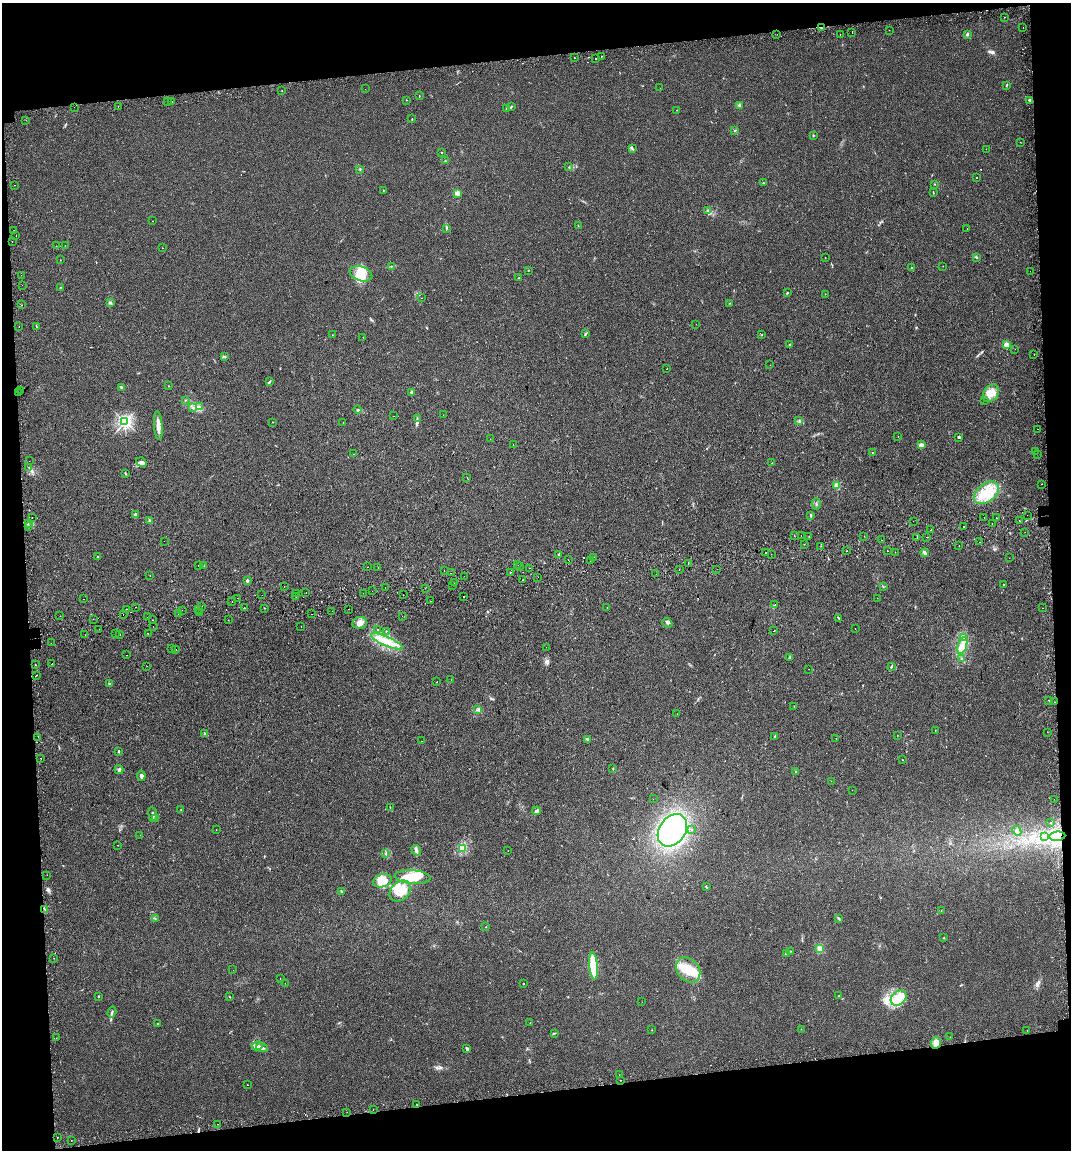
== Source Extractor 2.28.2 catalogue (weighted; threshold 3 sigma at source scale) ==
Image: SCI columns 55-4328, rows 45-4633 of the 4425 x 4678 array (HDU 1 of 3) = the unmasked area's bounding box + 8 px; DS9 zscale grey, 4 x 4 block average (1 PNG px = mean of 4 x 4 image px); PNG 1073 x 1152 px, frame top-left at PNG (2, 3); each listed source drawn as its Kron ellipse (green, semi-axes under 4 px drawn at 4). Shown black and unused: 14% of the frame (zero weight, under 2 of 3 exposures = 4% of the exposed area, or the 3 px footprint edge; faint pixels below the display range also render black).
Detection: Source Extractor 2.28.2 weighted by HDU 2 'WHT'. Background 0.0226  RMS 0.0048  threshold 0.0215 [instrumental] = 3 sigma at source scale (4.5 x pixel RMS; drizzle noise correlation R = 1.50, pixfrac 1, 0.0396/0.0396 arcsec/px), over >= 5 px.
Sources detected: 416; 3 inside a brighter object's white glare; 37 cosmic-ray / hot-pixel residue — neither listed nor drawn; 7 coinciding with a brighter row at this scale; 16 inside a brighter listed object's ellipse — not listed separately; the other 353 listed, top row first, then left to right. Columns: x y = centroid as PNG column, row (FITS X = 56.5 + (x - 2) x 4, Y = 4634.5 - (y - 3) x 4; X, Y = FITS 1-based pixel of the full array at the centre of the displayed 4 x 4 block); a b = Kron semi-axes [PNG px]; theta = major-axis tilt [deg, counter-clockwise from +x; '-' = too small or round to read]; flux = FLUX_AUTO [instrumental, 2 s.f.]
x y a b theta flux
1004 17 2 2 - 2.4
821 28 2 2 - 2.2
1023 28 2 2 - 3.3
889 30 2 2 - 0.46
852 33 2 2 - 1.6
777 34 2 2 - 0.72
840 34 2 2 - 0.71
967 34 3 2 - 3.3
601 56 2 2 - 1.9
574 58 2 2 - 3.3
596 58 2 2 - 1.6
1007 85 3 2 - 1.9
660 88 2 2 - 2.5
365 89 2 2 - 0.41
282 91 2 2 - 0.75
419 96 2 2 - 0.91
407 100 2 2 - 0.61
1030 100 4 3 - 5.1
167 101 2 2 - 0.58
172 102 2 2 - 4.7
739 105 3 2 - 2.9
118 106 2 2 - 0.86
74 107 2 2 - 1.5
511 107 2 2 - 1.7
506 108 2 2 - 1.3
676 110 2 2 - 0.75
412 119 2 2 - 1.5
26 120 2 2 - 0.64
735 131 2 2 - 1.7
813 135 2 2 - 1.8
1020 142 2 2 - 0.64
633 149 3 2 - 2
986 149 2 2 - 0.48
441 153 2 2 - 0.68
445 160 2 2 - 0.76
569 167 2 2 - 1.1
360 169 2 2 - 2.5
976 178 2 2 - 2.5
763 183 2 2 - 1.4
935 184 2 2 - 1
15 185 2 2 - 2.4
383 190 2 2 - 1.2
457 193 2 2 - 68
933 193 2 2 - 1.7
708 210 2 2 - 3.2
153 221 2 2 - 0.78
578 226 2 2 - 1.1
446 228 3 2 - 2.4
967 229 2 2 - 1.1
14 230 2 2 - 0.58
16 235 2 2 - 1.4
12 241 2 2 - 2
65 245 2 2 - 2.2
56 246 2 2 - 0.54
162 248 2 2 - 0.48
977 257 3 2 - 2.2
825 258 2 2 - 0.74
60 260 2 2 - 0.7
391 266 2 2 - 1.8
943 266 2 2 - 1.5
912 268 3 2 - 2.1
528 270 2 2 - 1
1030 271 2 2 - 0.37
361 274 12 7 -17 37
21 275 2 2 - 0.44
519 278 2 2 - 6.4
22 285 2 2 - 0.39
60 288 3 2 - 2.1
787 293 3 2 - 1.9
825 294 2 2 - 0.67
421 298 2 2 - 0.49
110 303 3 2 - 2.4
730 303 2 2 - 0.95
22 305 2 2 - 1.8
696 324 2 2 - 0.74
36 326 3 2 - 1.7
19 327 2 2 - 5.2
586 333 3 2 - 1.5
332 335 2 2 - 0.52
762 335 2 2 - 1.2
363 337 2 2 - 0.64
790 345 2 2 - 2.3
1006 345 2 2 - 82
1015 349 2 2 - 0.39
1034 354 2 2 - 3.7
225 357 3 2 - 2.1
770 365 2 2 - 0.51
667 369 2 2 - 4.2
269 382 2 2 - 1.7
169 386 2 2 - 0.65
121 387 3 2 - 3.1
21 391 2 2 - 0.92
19 392 2 2 - 0.73
411 392 2 2 - 17
991 393 10 7 52 26
185 400 2 2 - 1.3
985 401 2 2 - 0.74
193 407 2 2 - 0.94
199 407 2 2 - 1.3
357 410 4 2 - 1.8
443 415 2 2 - 1.1
393 416 2 2 - 0.52
417 419 2 2 - 1.8
799 421 3 2 - 2
125 422 2 2 - 740
272 422 2 2 - 0.61
343 423 2 2 - 1.2
158 425 14 3 -85 20
1037 429 2 2 - 4.1
898 436 2 2 - 0.51
959 437 2 2 - 4.1
490 439 2 2 - 0.58
513 445 2 2 - 3.5
921 445 3 3 - 7.6
1036 451 2 2 - 1.3
873 452 2 2 - 2.2
353 454 2 2 - 0.72
1037 454 2 2 - 0.55
29 461 2 2 - 0.53
141 462 5 3 - 6.7
772 463 2 2 - 1.2
29 467 2 2 - 1.1
125 474 2 2 - 1.1
467 477 2 2 - 0.72
1042 484 2 2 - 4.5
837 486 2 2 - 97
986 493 14 9 38 62
816 504 5 2 - 2.6
135 514 2 2 - 19
811 515 4 2 - 3.4
1027 515 2 2 - 0.49
984 517 2 2 - 0.74
996 517 2 2 - 1.1
32 518 2 2 - 2.2
150 521 2 2 - 17
913 521 2 2 - 3.8
1019 521 2 2 - 1.8
28 523 2 2 - 1.9
992 524 2 2 - 2.5
963 526 2 2 - 4.4
29 527 2 2 - 1.5
931 530 2 2 - 9.1
1025 532 2 2 - 0.68
794 536 2 2 - 1.1
801 536 2 2 - 2.8
864 536 2 2 - 2.2
809 537 2 2 - 1.6
917 537 2 2 - 2.1
927 537 2 2 - 0.94
882 540 2 2 - 1.4
164 541 2 2 - 0.81
980 542 2 2 - 0.83
804 544 2 2 - 0.53
821 546 2 2 - 0.43
959 546 2 2 - 1.5
847 551 2 2 - 0.64
887 551 2 2 - 4.4
895 552 2 2 - 1
766 553 2 2 - 11
925 553 4 2 - 7.9
559 554 2 2 - 4.2
771 554 2 2 - 0.57
97 557 2 2 - 4.1
593 557 2 2 - 2.8
1009 558 2 2 - 0.91
568 560 2 2 - 0.65
590 561 2 2 - 3.9
688 563 2 2 - 5.7
198 565 2 2 - 1.4
518 565 2 2 - 0.89
204 566 2 2 - 0.62
368 567 2 2 - 1.4
519 567 2 2 - 0.73
378 568 2 2 - 2.2
529 568 2 2 - 4.5
717 569 2 2 - 1.1
444 570 2 2 - 0.55
679 570 2 2 - 1.6
451 573 2 2 - 1.1
510 573 2 2 - 1.2
656 574 2 2 - 0.66
150 575 2 2 - 6.7
464 576 2 2 - 0.44
538 577 2 2 - 0.56
523 579 2 2 - 8.4
247 581 3 2 - 3.7
454 583 2 2 - 2.7
1003 584 2 2 - 1.1
453 585 2 2 - 1.9
284 587 2 2 - 1.2
883 587 2 2 - 0.98
385 588 2 2 - 1.4
425 588 2 2 - 0.74
372 591 2 2 - 0.48
306 592 2 2 - 1
363 593 2 2 - 0.66
297 594 2 2 - 1.3
262 595 2 2 - 1.6
403 595 2 2 - 3.9
463 596 2 2 - 9.1
296 597 2 2 - 1.4
237 598 2 2 - 1.9
877 598 2 2 - 2.8
84 599 2 2 - 1.4
232 601 2 2 - 0.85
431 601 2 2 - 2.4
775 605 2 2 - 1.4
202 606 2 2 - 0.62
135 607 2 2 - 0.6
244 608 2 2 - 0.79
265 608 2 2 - 1
607 608 2 2 - 0.61
1042 608 2 2 - 0.41
126 609 2 2 - 0.96
348 609 2 2 - 2
182 610 2 2 - 0.43
199 610 2 2 - 0.82
332 611 2 2 - 0.52
199 612 2 2 - 0.68
179 614 2 2 - 3.1
311 614 2 2 - 0.78
123 615 2 2 - 1.1
60 616 2 2 - 2.5
402 616 2 2 - 0.65
147 617 2 2 - 2
839 618 3 2 - 1.8
93 619 2 2 - 0.52
153 620 2 2 - 0.69
228 620 2 2 - 1.2
360 623 7 6 - 14
667 623 5 2 - 4.4
153 626 2 2 - 1.3
301 627 2 2 - 2.5
855 628 2 2 - 0.47
99 629 2 2 - 1.5
378 630 2 2 - 0.85
386 631 2 2 - 1.2
774 631 2 2 - 4.3
115 633 2 2 - 0.65
148 633 2 2 - 1.6
120 634 2 2 - 5
85 635 2 2 - 1.1
964 638 2 2 - 2.4
387 642 17 4 -23 42
51 643 2 2 - 2
962 645 9 3 70 14
546 647 2 2 - 1.6
171 649 2 2 - 2.8
176 650 2 2 - 1.4
126 655 2 2 - 0.71
790 657 2 2 - 2.2
962 659 2 2 - 1.3
52 664 2 2 - 4.6
36 665 2 2 - 1.7
147 666 2 2 - 1.3
891 667 3 2 - 2.6
809 669 2 2 - 0.73
37 675 2 2 - 2.5
451 680 2 2 - 3.7
437 682 2 2 - 1.8
110 684 3 2 - 4.9
1049 700 2 2 - 2.1
1055 702 2 2 - 3.8
794 706 2 2 - 0.83
478 710 3 2 - 2.6
677 714 2 2 - 0.53
935 731 2 2 - 0.64
1047 732 2 2 - 0.96
204 733 3 2 - 2.4
897 735 2 2 - 0.45
775 736 3 2 - 2.5
38 737 2 2 - 1.4
836 738 2 2 - 0.48
587 739 3 2 - 1.8
421 741 2 2 - 1.5
119 751 2 2 - 1.9
41 758 2 2 - 7.9
902 760 2 2 - 0.66
613 769 2 2 - 1.1
119 770 4 3 - 5.6
795 771 2 2 - 1.1
141 776 5 3 - 6.8
831 781 2 2 - 5.3
852 790 2 2 - 0.43
653 799 2 2 - 0.78
1054 799 2 2 - 0.84
390 807 2 2 - 1.3
181 810 2 2 - 1.2
537 811 4 3 - 4.8
153 814 7 2 -82 8.1
155 819 2 2 - 1.3
1051 822 2 2 - 2.6
692 829 2 2 - 0.66
216 830 2 2 - 0.72
672 830 17 13 54 490
1017 831 5 3 - 8.3
140 835 2 2 - 0.55
1057 836 8 4 4 32
1045 837 3 2 - 1.7
117 845 2 2 - 0.43
462 848 2 2 - 2.9
416 850 5 3 - 6.4
508 850 2 2 - 3
386 854 3 2 - 2.3
47 875 2 2 - 1.2
412 877 18 7 -5 76
383 881 10 6 17 29
706 887 3 2 - 2
341 891 2 2 - 2.2
400 891 12 9 44 43
45 909 3 2 - 2.4
941 911 2 2 - 1.2
155 919 2 2 - 1.1
839 919 3 2 - 2.7
486 927 2 2 - 1
944 938 2 2 - 1.3
820 948 3 2 - 4.4
790 951 2 2 - 1.4
787 953 3 2 - 7.2
53 958 2 2 - 0.51
594 966 14 4 -85 80
233 970 2 2 - 2.6
688 970 14 10 -50 61
280 979 2 2 - 2.5
285 983 2 2 - 0.51
523 984 2 2 - 1.4
99 996 2 2 - 1.9
839 996 2 2 - 1.4
230 997 2 2 - 1.3
899 998 9 6 40 30
642 1002 2 2 - 1.7
112 1012 6 2 72 4.2
530 1023 2 2 - 0.72
157 1024 2 2 - 1.2
801 1029 2 2 - 0.42
652 1030 2 2 - 0.93
1027 1030 2 2 - 1.4
555 1033 3 2 - 2.1
950 1037 2 2 - 0.42
56 1038 2 2 - 3.7
936 1043 6 5 - 21
257 1046 5 4 - 12
262 1048 6 3 -20 7
467 1049 3 2 - 3.2
619 1075 2 2 - 0.63
621 1080 2 2 - 0.5
247 1085 2 2 - 0.82
417 1104 2 2 - 2.4
373 1109 2 2 - 0.51
347 1112 2 2 - 2.3
217 1124 2 2 - 2
57 1137 2 2 - 3.7
71 1141 2 2 - 0.78
Overlapping masked pixels (flux is a lower limit): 3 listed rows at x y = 821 28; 19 392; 1055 702
Diffuse or blended objects may show on this block-average render without a row.